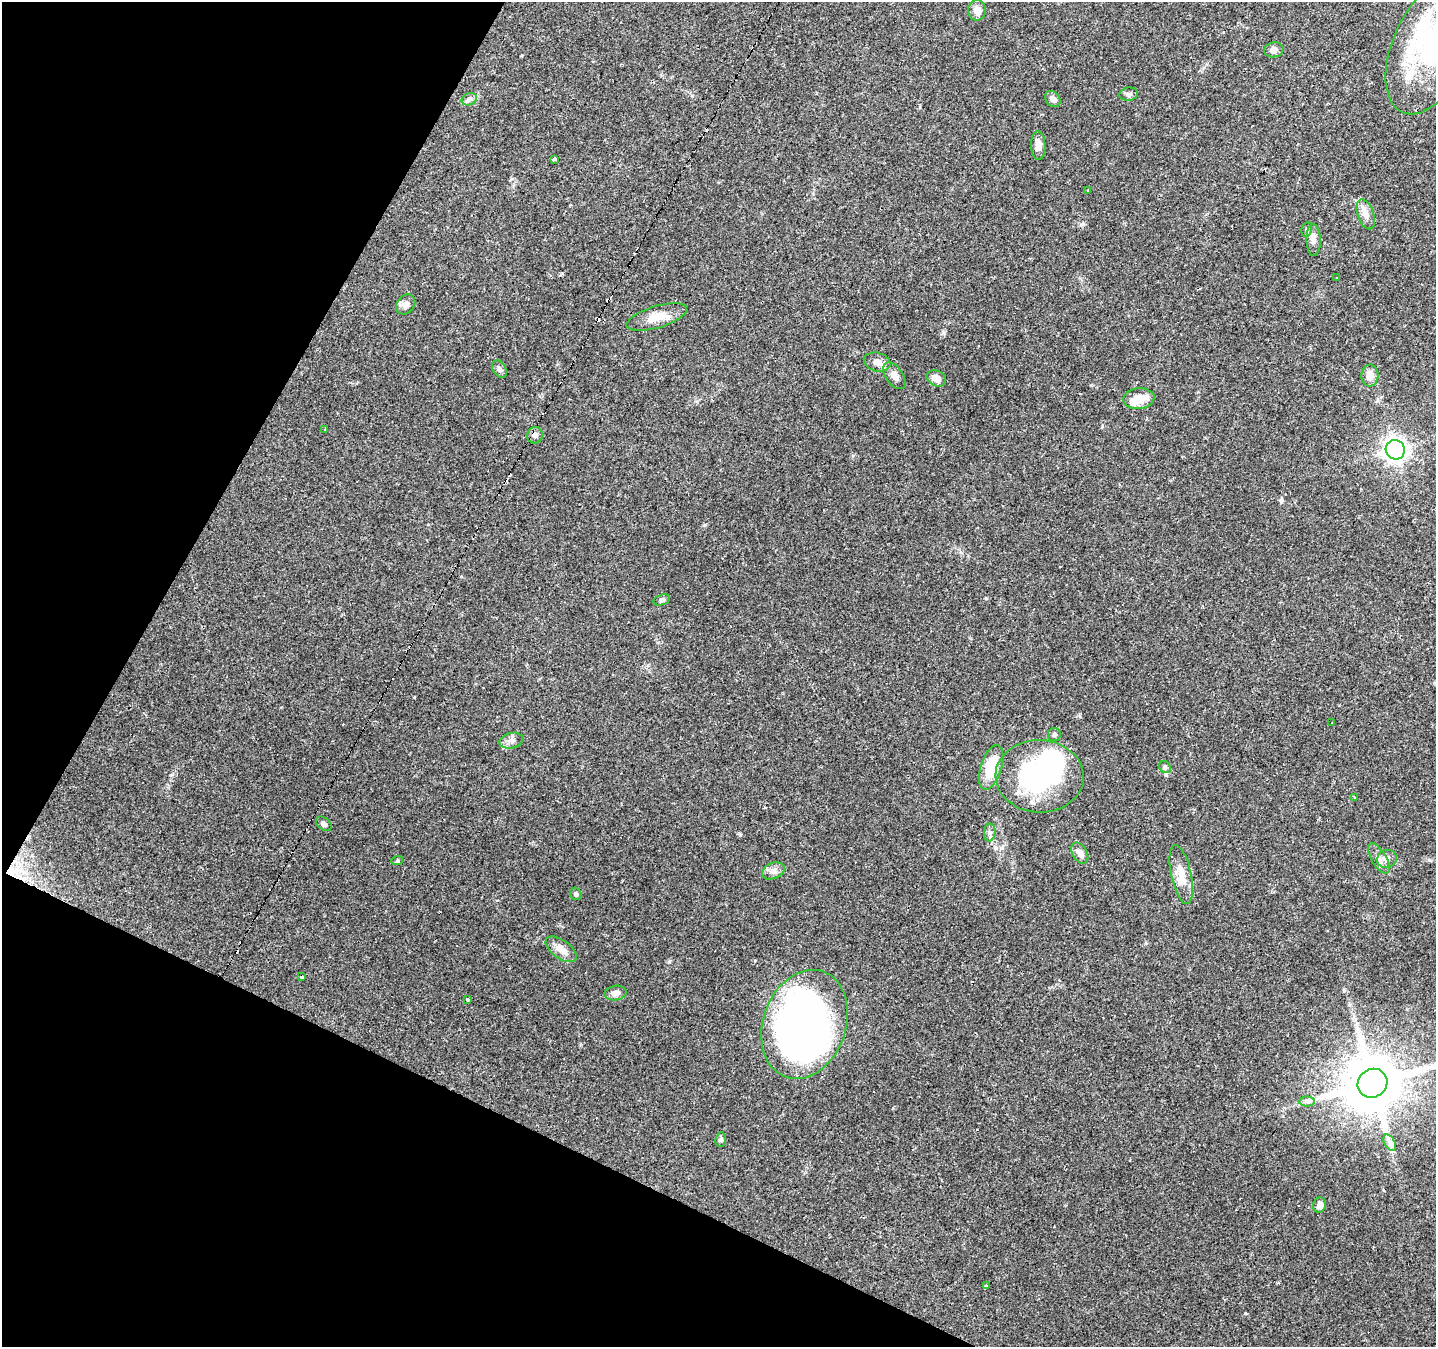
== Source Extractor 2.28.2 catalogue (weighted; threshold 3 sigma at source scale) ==
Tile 9 of 4 x 4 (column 1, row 3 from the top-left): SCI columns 1-1434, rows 1543-2887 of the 5741 x 5842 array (HDU 1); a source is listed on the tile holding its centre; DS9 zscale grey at full resolution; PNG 1438 x 1349 px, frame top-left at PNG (2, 2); each listed source drawn as its Kron ellipse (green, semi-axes under 4 px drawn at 4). Shown black and unused: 23% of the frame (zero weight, under 2 of 3 exposures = <1% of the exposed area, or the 3 px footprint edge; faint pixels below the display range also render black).
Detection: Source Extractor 2.28.2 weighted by HDU 2 'WHT'; one run over the whole footprint, this tile lists its part. Background 0.106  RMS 0.0056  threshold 0.0254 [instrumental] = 3 sigma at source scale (4.5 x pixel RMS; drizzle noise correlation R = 1.50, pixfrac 1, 0.0396/0.0396 arcsec/px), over >= 5 px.
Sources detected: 75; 4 inside a brighter object's white glare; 17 cosmic-ray / hot-pixel residue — neither listed nor drawn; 2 inside a brighter listed object's ellipse — not listed separately; the other 52 listed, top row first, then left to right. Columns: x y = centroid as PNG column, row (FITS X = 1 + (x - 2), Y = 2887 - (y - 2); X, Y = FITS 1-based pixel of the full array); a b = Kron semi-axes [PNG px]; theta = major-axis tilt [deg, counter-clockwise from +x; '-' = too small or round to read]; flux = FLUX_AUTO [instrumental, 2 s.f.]
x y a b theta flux
977 10 10 9 - 4.2
1431 47 72 38 66 95
1274 50 10 7 9 2.6
1129 94 9 6 9 1.7
469 99 8 6 21 1.7
1053 99 9 7 -49 2.9
1038 146 14 7 -88 3.7
554 160 4 3 - 0.88
1088 190 3 3 - 2
1366 214 15 8 -70 3.9
1307 229 7 5 77 1.1
1313 240 16 7 -88 3.3
1337 278 3 2 - 0.84
406 304 11 8 50 2.7
657 317 31 11 17 9.8
877 362 14 9 -15 3.5
499 369 10 6 -58 1.6
1370 375 11 8 87 5
894 376 15 8 -56 3.7
936 378 10 7 -28 4.8
1139 398 16 10 7 8.4
325 429 3 3 - 0.56
535 435 8 8 - 2.2
1395 450 10 9 - 280
662 600 8 5 17 1.3
1332 723 3 2 - 0.47
1054 734 6 6 - 1.2
511 741 12 7 12 2.9
991 767 23 10 73 20
1165 767 6 5 - 1.1
1040 776 44 36 -3 79
1354 797 3 3 - 1.4
324 824 9 6 -40 1.7
990 832 9 5 84 1.8
1080 853 11 7 -59 3.4
1379 858 17 7 -60 3.4
1387 859 10 9 - 3.2
397 861 6 4 18 0.59
773 871 12 8 24 3.1
1181 875 30 10 -78 9
576 894 6 5 - 1.1
561 949 18 9 -36 5.1
302 977 3 2 - 0.83
615 993 11 7 8 2.5
468 1000 3 3 - 4
804 1024 56 41 70 300
1373 1083 15 14 - 3400
1307 1101 7 5 0 1.6
721 1140 7 5 84 1.1
1390 1143 9 5 -58 2.1
1320 1205 7 6 - 3.3
987 1286 4 3 - 6.8
Isophote crosses this tile's border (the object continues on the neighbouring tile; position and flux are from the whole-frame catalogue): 1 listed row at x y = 1431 47
Unlisted compact peaks at least as high as the median listed source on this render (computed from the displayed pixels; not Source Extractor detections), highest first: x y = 669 962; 740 835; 1245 1313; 1281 501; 944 333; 986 598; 1344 990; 705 525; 1083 224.